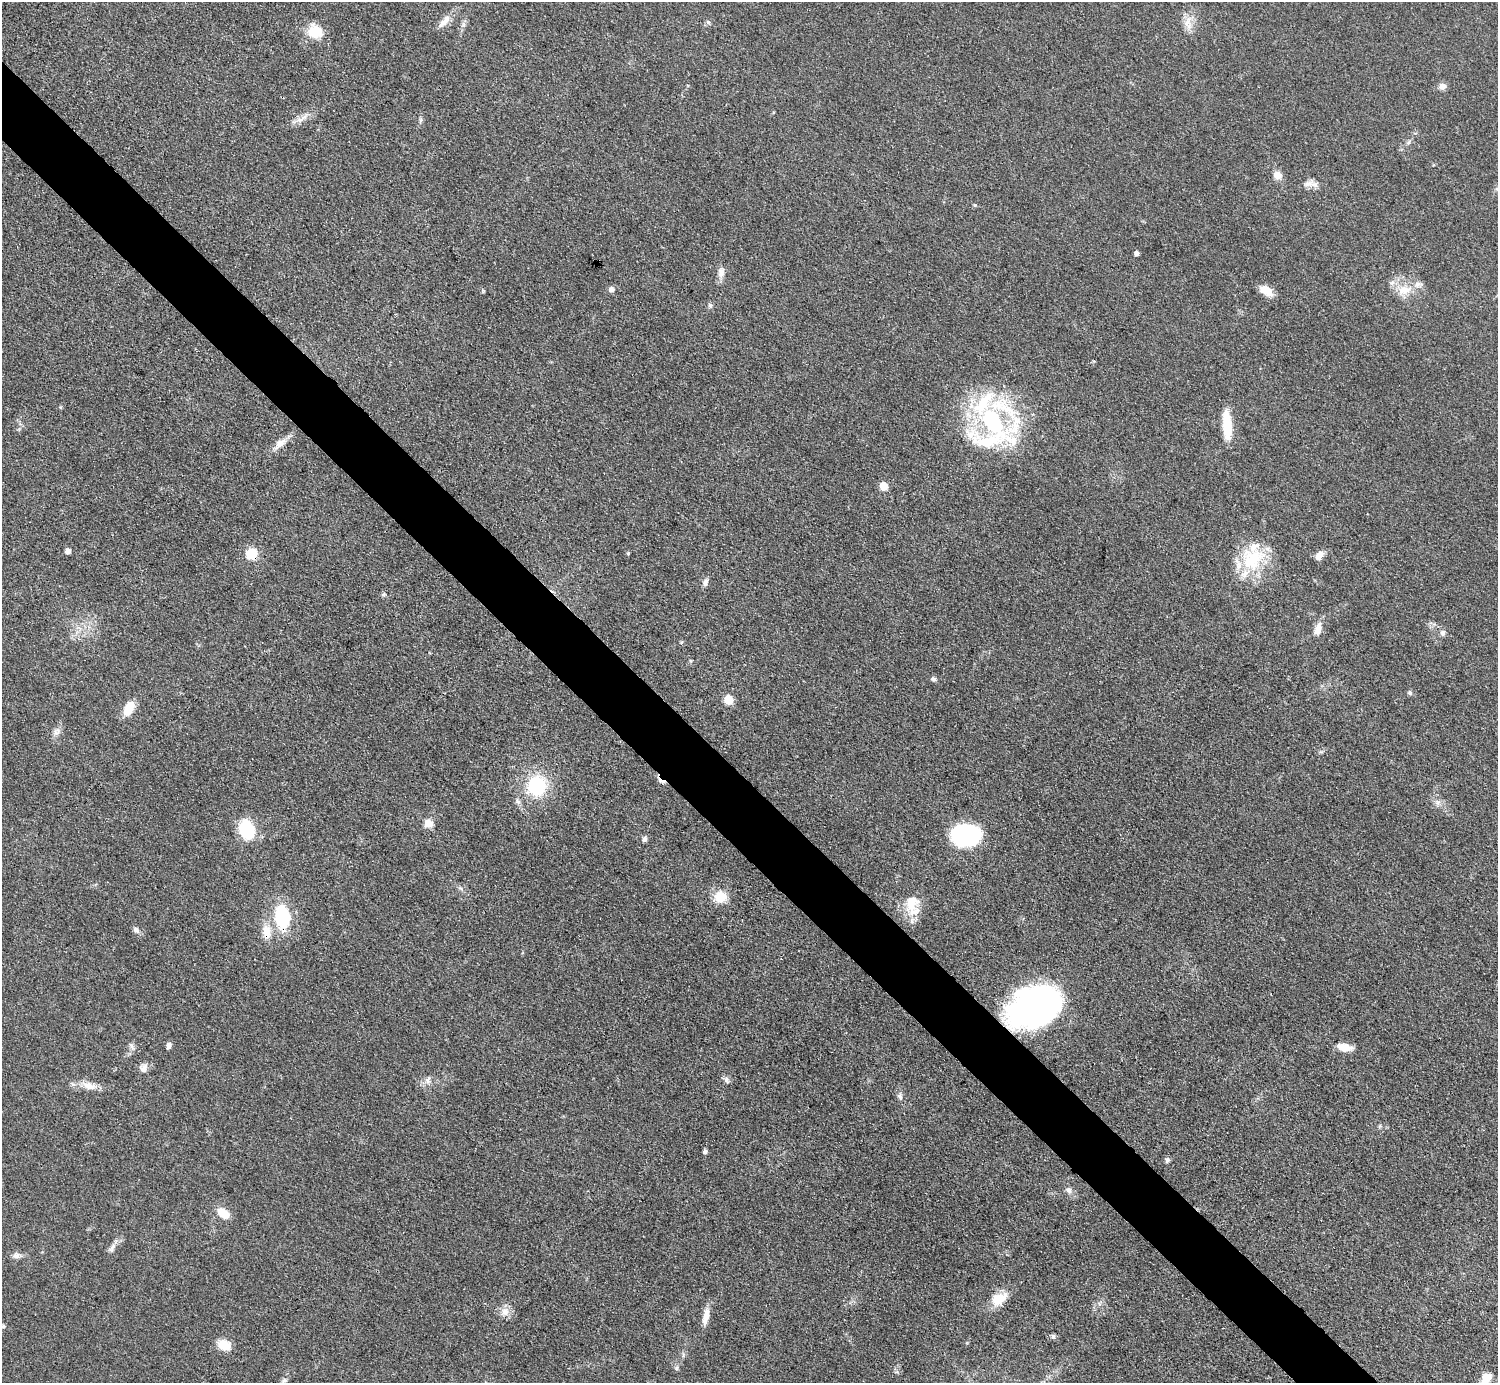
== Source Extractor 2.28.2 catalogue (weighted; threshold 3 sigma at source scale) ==
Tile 11 of 4 x 4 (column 3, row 3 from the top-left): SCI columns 2993-4488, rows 1684-3064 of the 5984 x 5984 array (HDU 1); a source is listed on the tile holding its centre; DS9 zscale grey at full resolution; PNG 1500 x 1385 px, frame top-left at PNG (2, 2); no overlay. Shown black and unused: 5% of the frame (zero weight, under 3 of 4 exposures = <1% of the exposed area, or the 3 px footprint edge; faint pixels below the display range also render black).
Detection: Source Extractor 2.28.2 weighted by HDU 2 'WHT'; one run over the whole footprint, this tile lists its part. Background 0.0797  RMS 0.0063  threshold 0.0285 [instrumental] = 3 sigma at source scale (4.5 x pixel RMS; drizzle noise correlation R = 1.50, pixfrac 1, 0.05/0.05 arcsec/px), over >= 5 px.
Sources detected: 80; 1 cosmic-ray / hot-pixel residue — not listed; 8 inside a brighter listed object's ellipse — not listed separately; the other 71 listed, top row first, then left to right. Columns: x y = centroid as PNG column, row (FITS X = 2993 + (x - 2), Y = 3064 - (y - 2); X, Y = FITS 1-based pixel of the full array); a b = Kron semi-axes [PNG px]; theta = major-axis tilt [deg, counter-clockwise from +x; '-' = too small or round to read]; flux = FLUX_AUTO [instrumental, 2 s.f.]
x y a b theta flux
445 21 23 8 49 6
708 22 6 5 - 1.3
1188 22 18 10 75 7.2
314 33 20 16 -64 13
1442 86 8 8 - 3.4
302 119 23 6 32 5.5
421 120 8 4 81 1.3
1278 175 10 9 - 5.4
1309 184 19 9 12 4.7
975 205 5 4 - 0.71
1136 253 4 4 - 2.5
721 272 15 9 81 4.2
611 289 6 5 - 3
1266 290 16 9 -31 8.4
1404 290 22 13 16 12
710 305 7 6 - 1.6
993 422 55 21 -50 87
1227 426 31 9 -86 20
280 444 22 8 40 6.6
884 486 6 5 - 13
68 551 5 5 - 2.7
628 553 4 4 - 0.67
251 554 7 7 - 31
1319 555 11 7 55 4.9
1252 559 36 29 31 36
706 582 10 6 73 2.4
383 594 7 4 20 1.1
1318 629 18 9 71 5.8
1443 633 9 7 76 2
933 679 7 6 - 1.4
1410 693 7 6 - 1.3
729 700 6 6 - 22
128 709 15 9 65 14
58 730 9 7 -18 2.5
536 786 18 17 - 42
517 801 8 6 -53 2
1438 803 7 6 - 2
428 823 9 9 - 6.3
247 830 17 14 -68 35
965 835 27 20 0 71
644 839 7 6 - 1.9
720 897 13 12 - 13
911 907 26 15 -71 14
282 916 22 14 -82 40
136 930 10 7 -47 2.3
267 932 18 11 -79 9
1033 1007 52 36 24 190
169 1045 7 6 - 2.3
131 1046 13 5 -57 2.1
1344 1047 18 8 -10 8.4
143 1068 12 10 45 3.9
428 1080 11 7 84 2.9
726 1080 11 6 -62 2
89 1086 20 10 -12 7.8
900 1097 11 6 -71 2.4
1380 1126 6 4 71 0.87
705 1151 5 5 - 1.8
1167 1160 7 6 - 1.4
1069 1190 9 7 -57 2.6
223 1213 13 8 -40 12
112 1247 16 6 66 3.1
16 1256 10 8 11 2.9
999 1299 22 14 34 12
505 1312 12 11 - 5.3
706 1316 23 7 80 6.7
3 1326 5 5 - 0.9
1053 1336 7 5 -76 1.2
224 1345 13 9 -24 12
676 1368 8 5 74 1.3
1487 1378 13 10 39 7.2
284 1380 7 6 - 1.3
Overlapping masked pixels (flux is a lower limit): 3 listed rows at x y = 251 554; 267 932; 1033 1007
Isophote crosses this tile's border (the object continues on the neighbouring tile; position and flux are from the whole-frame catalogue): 1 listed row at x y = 1487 1378